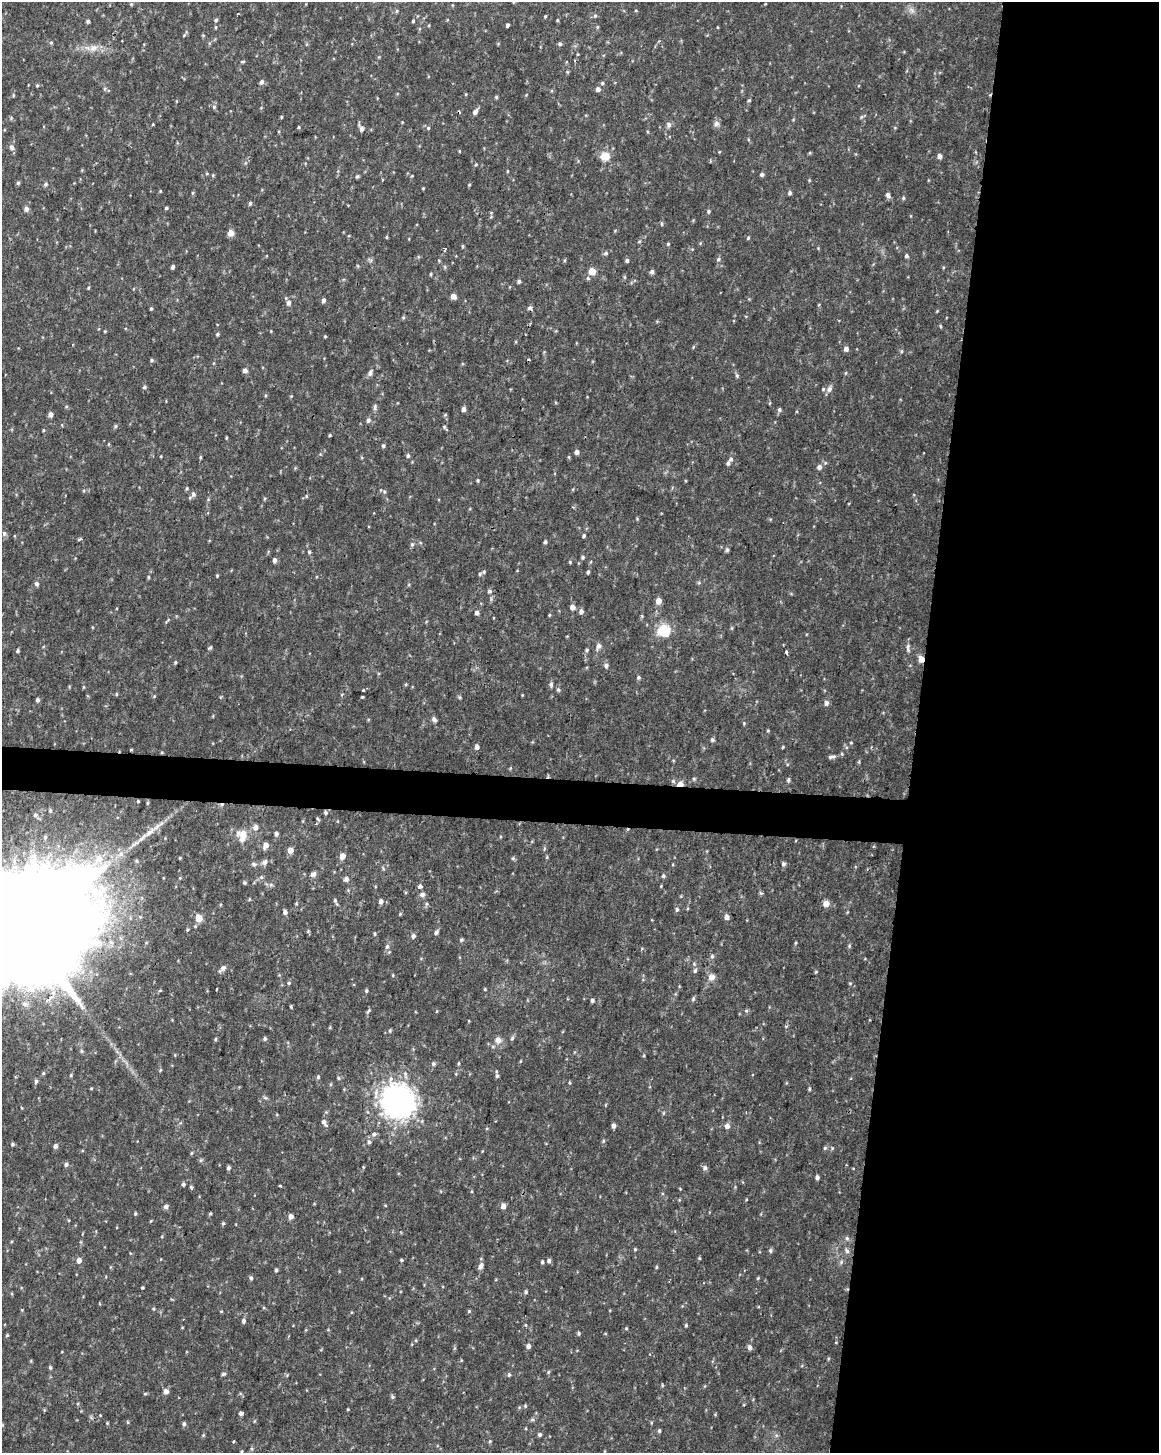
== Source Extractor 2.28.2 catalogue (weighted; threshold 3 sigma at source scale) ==
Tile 8 of 4 x 3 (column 4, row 2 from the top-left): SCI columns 3473-4629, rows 1685-3135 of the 4637 x 4872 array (HDU 1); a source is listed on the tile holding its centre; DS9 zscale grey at full resolution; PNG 1161 x 1455 px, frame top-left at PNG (2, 2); no overlay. Shown black and unused: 23% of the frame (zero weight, under 2 of 3 exposures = <1% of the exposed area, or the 3 px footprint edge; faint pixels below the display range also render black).
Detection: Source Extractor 2.28.2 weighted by HDU 2 'WHT'; one run over the whole footprint, this tile lists its part. Background 0.0238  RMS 0.0062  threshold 0.0279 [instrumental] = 3 sigma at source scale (4.5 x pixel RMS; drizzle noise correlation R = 1.50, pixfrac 1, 0.0396/0.0396 arcsec/px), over >= 5 px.
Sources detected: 339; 5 cosmic-ray / hot-pixel residue — not listed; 2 inside a brighter listed object's ellipse — not listed separately; the other 332 listed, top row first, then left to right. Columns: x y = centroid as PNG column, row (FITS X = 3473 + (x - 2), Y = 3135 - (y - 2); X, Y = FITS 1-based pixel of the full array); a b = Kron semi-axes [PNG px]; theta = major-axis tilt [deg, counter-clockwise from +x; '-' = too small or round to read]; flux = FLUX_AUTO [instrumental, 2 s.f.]
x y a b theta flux
513 2 5 3 - 0.49
131 4 4 4 - 0.63
912 10 9 5 -55 2.2
397 11 5 4 - 0.83
636 11 4 3 - 0.48
595 16 5 5 - 0.99
545 17 3 3 - 0.66
216 20 5 4 - 0.88
557 20 4 4 - 0.59
88 21 5 4 - 0.96
413 21 5 4 - 0.7
429 25 5 3 - 0.47
507 25 4 3 - 1.3
216 27 5 3 - 0.62
597 27 5 4 - 0.66
717 27 4 2 - 0.41
184 35 4 4 - 0.59
51 43 5 3 - 0.67
560 44 5 4 - 1.2
93 48 12 10 31 4.9
575 60 4 2 - 0.71
242 62 6 3 2 0.72
261 82 6 5 - 1.8
602 83 5 5 - 1
37 85 5 4 - 0.73
105 89 6 4 -73 0.82
598 89 5 5 - 2.3
466 94 4 3 - 0.46
13 95 5 3 - 0.59
496 97 4 4 - 0.84
749 100 5 4 - 0.91
214 107 6 5 - 1.2
475 112 7 5 56 2.4
281 117 5 3 - 0.54
861 117 6 4 71 0.84
402 122 4 2 - 0.43
716 123 8 7 - 2.2
153 124 4 3 - 0.5
669 125 8 7 - 1.8
298 127 4 3 - 0.59
428 128 5 5 - 0.94
361 129 8 5 -57 2.7
12 147 6 6 - 2.4
459 151 4 3 - 0.5
719 152 4 3 - 0.48
605 156 11 10 - 7.3
939 156 5 4 - 2.6
476 164 5 3 - 0.63
507 171 4 3 - 0.53
762 174 5 5 - 1.3
213 175 5 3 - 0.65
357 176 5 4 - 0.94
809 180 5 3 - 0.58
18 183 5 4 - 1
46 184 5 4 - 1.3
469 185 4 4 - 0.55
423 188 4 3 - 0.51
160 191 4 3 - 0.51
193 193 5 3 - 0.78
790 193 5 5 - 1.3
888 195 8 5 -61 1.8
903 198 5 4 - 0.81
250 203 5 4 - 0.96
166 208 4 4 - 0.84
26 209 5 5 - 2.6
708 211 5 5 - 1
661 224 5 3 - 0.72
231 233 5 5 - 5.8
386 237 5 3 - 0.6
748 238 5 4 - 0.73
639 242 5 3 - 0.66
668 244 4 4 - 0.65
462 246 5 3 - 0.64
445 249 5 3 - 1.6
606 253 6 5 - 1.3
906 256 4 4 - 1.4
718 259 6 5 - 1.4
627 260 5 4 - 1.2
358 266 5 3 - 0.61
172 267 4 3 - 1.6
445 267 6 3 -72 0.81
592 271 5 5 - 9
652 271 6 5 - 1.6
431 274 4 3 - 0.72
588 278 5 5 - 1
519 281 4 4 - 1.3
88 288 4 3 - 0.59
453 296 5 4 - 4.2
323 300 5 4 - 1.5
288 303 6 5 - 2.2
151 308 4 3 - 0.82
530 308 5 5 - 1.6
937 311 4 4 - 0.5
105 331 4 3 - 0.52
217 334 4 4 - 0.83
325 336 4 3 - 0.59
846 349 5 5 - 2.8
901 351 5 4 - 0.81
152 360 5 4 - 0.92
245 370 5 4 - 2.7
370 373 7 5 77 2
845 373 5 3 - 0.62
737 375 6 5 - 1
144 387 5 4 - 1.1
829 389 9 7 58 2.9
291 396 4 4 - 0.51
375 407 9 4 79 1.4
464 409 4 4 - 2.4
779 410 6 5 - 1.2
51 414 5 4 - 2.3
368 420 6 5 - 1.7
115 426 5 4 - 0.98
445 427 7 3 -43 0.98
43 430 5 3 - 0.58
330 435 4 3 - 0.63
226 438 5 3 - 0.51
383 446 5 4 - 1
577 452 5 4 - 2.2
320 454 4 4 - 0.61
408 456 6 4 -77 1.1
201 457 5 3 - 0.76
731 459 8 5 46 1.9
819 467 5 5 - 2.4
478 480 4 3 - 0.73
384 492 5 3 - 0.74
193 494 7 6 - 2.2
4 533 6 6 - 1.4
584 536 5 4 - 1
79 539 4 4 - 0.89
545 542 4 4 - 1.2
412 544 6 5 - 1
727 550 6 5 - 1.2
309 552 4 4 - 0.9
583 557 5 4 - 0.89
274 560 5 4 - 2
570 562 4 4 - 0.65
484 572 6 5 - 1.3
588 572 5 4 - 0.87
217 576 4 3 - 0.58
148 577 4 4 - 0.74
699 583 5 5 - 0.85
37 584 6 5 - 1.4
489 591 6 5 - 1.3
658 601 5 5 - 5.7
572 607 5 5 - 3.3
581 611 5 5 - 2.1
477 612 4 4 - 2.3
549 615 4 3 - 0.66
494 618 3 3 - 1.8
167 621 10 2 49 0.74
663 631 13 12 - 17
599 646 8 6 63 2.4
210 648 6 4 33 0.77
908 648 13 4 87 1.9
587 650 5 4 - 0.93
17 651 5 4 - 0.98
786 652 4 3 - 2.2
921 659 5 4 - 6.7
175 662 5 4 - 0.74
606 665 6 5 - 1.8
638 677 5 5 - 1
406 684 5 4 - 0.61
551 684 7 5 90 1.4
558 689 6 5 - 1.2
363 690 3 3 - 5.9
116 694 5 3 - 0.59
154 696 5 3 - 0.52
362 697 3 2 - 0.63
460 697 6 4 -89 0.76
37 700 4 4 - 1.5
826 703 5 5 - 2.3
434 719 6 5 - 1.8
744 723 5 4 - 0.69
712 740 5 5 - 1.2
851 742 5 3 - 0.53
477 747 5 4 - 2.5
783 747 4 3 - 0.54
832 757 12 4 9 1.7
859 762 5 3 - 0.61
694 779 5 4 - 0.76
788 780 6 4 89 1.2
673 781 5 5 - 1.1
680 784 6 4 5 5.2
138 801 3 3 - 0.54
147 803 4 4 - 0.67
325 813 6 5 - 1.2
35 815 5 5 - 1.4
256 827 6 6 - 2.8
150 832 20 6 39 6.4
276 834 4 4 - 1.8
242 836 18 13 -79 7.6
266 845 8 6 61 2.8
290 850 5 4 - 5.2
121 854 9 7 35 3.4
342 856 5 4 - 5.8
180 858 3 3 - 0.74
513 858 5 5 - 0.87
265 862 7 6 - 2.1
254 864 7 6 - 1.4
783 864 5 4 - 1.6
313 874 7 6 - 1.9
663 876 5 5 - 1
261 877 6 5 - 1.1
180 878 4 4 - 0.48
346 879 5 5 - 2.3
245 883 5 4 - 0.89
271 885 6 5 - 1.1
420 886 3 3 - 6.2
661 886 4 3 - 0.49
761 893 5 5 - 0.87
422 895 5 5 - 2.5
249 899 5 3 - 0.53
335 900 5 4 - 0.88
381 901 5 5 - 2.6
826 904 5 4 - 7.4
677 909 5 5 - 1.1
285 912 5 4 - 2
400 914 5 4 - 0.63
727 917 4 4 - 3
199 918 5 4 - 12
23 931 52 28 79 40000
436 932 5 4 - 1.5
375 934 5 3 - 0.67
413 936 5 5 - 1.8
461 940 5 4 - 0.95
795 943 5 3 - 0.6
849 946 5 4 - 0.77
387 947 7 5 68 1.3
389 952 4 4 - 0.69
712 956 6 5 - 1.2
223 968 9 5 37 2.6
695 971 6 5 - 1.2
816 972 5 3 - 0.56
393 975 4 3 - 0.53
711 977 5 5 - 6.1
289 983 5 4 - 0.84
850 983 4 4 - 0.6
485 989 4 3 - 0.58
366 991 5 4 - 0.85
693 999 6 5 - 0.96
592 1000 4 4 - 1.4
291 1007 4 3 - 0.66
369 1011 8 4 52 1
390 1031 5 4 - 0.82
512 1038 6 5 - 1
215 1039 5 3 - 0.65
265 1039 5 5 - 1.1
498 1040 8 8 - 3.4
82 1051 5 4 - 0.87
433 1064 5 5 - 1.3
160 1070 5 3 - 0.65
497 1076 5 4 - 1.2
318 1077 5 4 - 0.97
338 1078 5 4 - 0.8
36 1081 6 4 75 1.2
569 1082 5 3 - 0.62
91 1088 5 3 - 0.51
809 1089 4 4 - 0.81
265 1098 6 4 -3 0.92
398 1101 26 25 - 200
663 1113 5 3 - 0.69
324 1121 7 6 - 2.1
614 1126 4 4 - 2.4
727 1126 5 5 - 3.1
374 1134 5 5 - 1.4
603 1141 5 4 - 0.74
369 1142 5 5 - 1.5
12 1144 5 4 - 0.92
55 1146 4 4 - 2.3
825 1148 5 4 - 0.88
191 1153 6 3 70 0.64
66 1164 5 5 - 1.6
228 1168 5 4 - 1.2
705 1168 6 5 - 1.9
817 1177 4 3 - 1.7
183 1184 5 4 - 1.2
191 1187 6 3 -72 0.77
166 1206 5 5 - 2.1
503 1206 5 4 - 3.6
135 1214 4 4 - 0.82
210 1214 5 3 - 0.63
291 1216 5 4 - 3.3
223 1223 5 4 - 0.79
847 1238 6 5 - 1.3
635 1249 4 4 - 0.67
770 1251 5 5 - 1.2
847 1251 7 5 -62 1.5
699 1258 4 4 - 0.71
79 1260 5 5 - 3.9
401 1260 4 3 - 0.79
549 1261 5 4 - 1.5
542 1262 4 4 - 0.93
841 1262 6 5 - 1.2
481 1266 9 5 62 2.6
656 1267 4 3 - 0.68
276 1270 4 3 - 1.1
251 1278 5 4 - 1.1
758 1278 4 3 - 0.64
142 1287 3 3 - 0.65
526 1292 5 5 - 1.1
154 1309 5 3 - 0.65
22 1310 4 3 - 0.51
221 1311 5 3 - 0.5
469 1311 5 4 - 0.71
243 1321 5 4 - 1.6
686 1325 5 4 - 0.81
626 1328 4 4 - 0.62
579 1333 5 4 - 0.95
7 1335 5 3 - 0.59
528 1346 5 4 - 2.3
750 1348 5 5 - 2.5
461 1360 5 3 - 0.5
50 1367 4 4 - 1
548 1372 6 3 71 0.68
223 1374 6 4 16 0.93
509 1375 5 4 - 1
662 1385 5 3 - 0.58
166 1391 5 5 - 3.6
145 1394 5 4 - 0.63
393 1397 5 4 - 1.2
525 1406 5 4 - 0.74
348 1409 4 3 - 0.54
241 1413 4 4 - 1.7
532 1420 6 4 18 0.99
128 1422 5 3 - 0.61
107 1423 4 3 - 0.56
184 1424 5 5 - 1.3
659 1431 5 4 - 1
540 1435 4 4 - 1.6
233 1441 3 2 - 0.58
490 1441 5 3 - 0.65
242 1451 4 3 - 0.49
Overlapping masked pixels (flux is a lower limit): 3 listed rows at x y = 921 659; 680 784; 23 931
Isophote crosses this tile's border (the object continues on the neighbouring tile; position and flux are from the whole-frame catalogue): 2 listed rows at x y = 513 2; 23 931